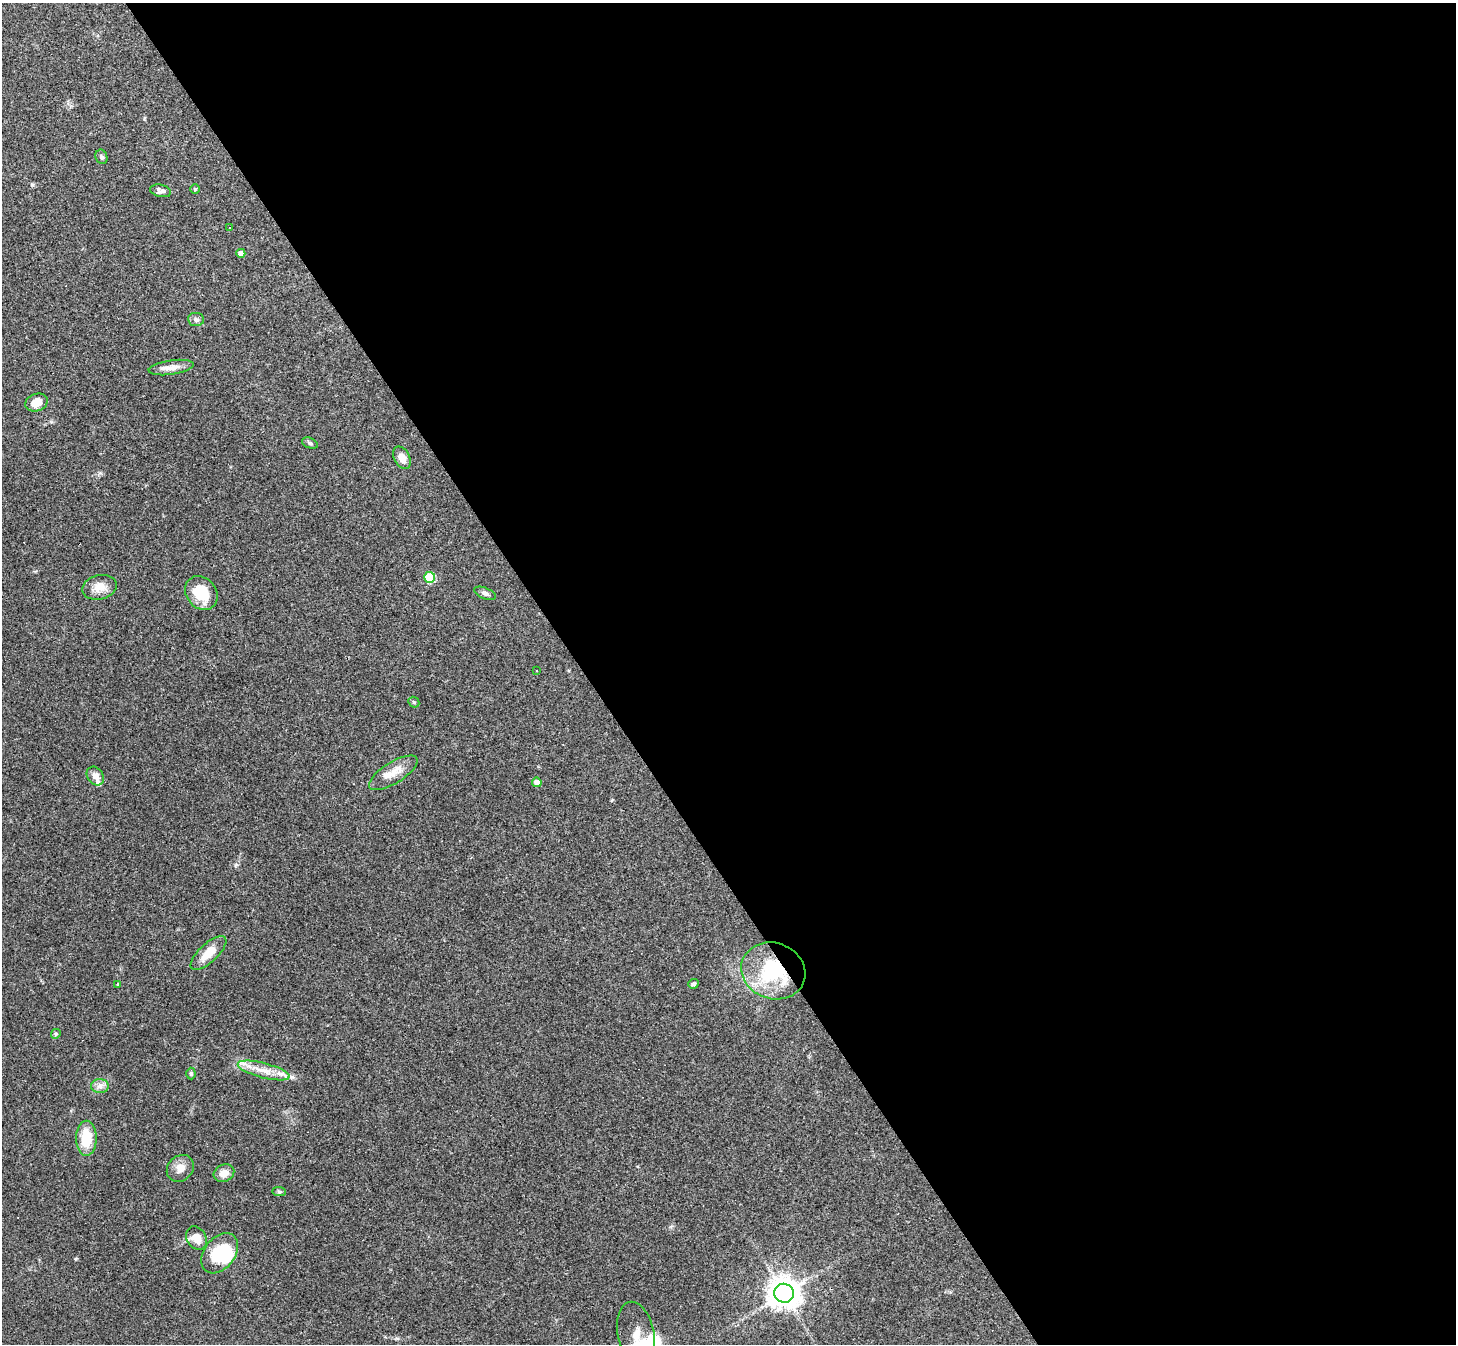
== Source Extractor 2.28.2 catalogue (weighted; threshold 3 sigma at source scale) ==
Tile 8 of 4 x 4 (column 4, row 2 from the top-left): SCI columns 4364-5817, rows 2837-4178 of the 5817 x 5809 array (HDU 1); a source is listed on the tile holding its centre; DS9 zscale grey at full resolution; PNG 1458 x 1346 px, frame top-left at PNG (2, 3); each listed source drawn as its Kron ellipse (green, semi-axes under 4 px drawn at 4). Shown black and unused: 60% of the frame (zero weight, under 3 of 4 exposures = <1% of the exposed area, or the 3 px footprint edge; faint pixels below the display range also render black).
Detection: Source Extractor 2.28.2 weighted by HDU 2 'WHT'; one run over the whole footprint, this tile lists its part. Background 0.0539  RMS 0.0051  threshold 0.0229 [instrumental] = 3 sigma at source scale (4.5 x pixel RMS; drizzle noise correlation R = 1.50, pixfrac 1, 0.05/0.05 arcsec/px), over >= 5 px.
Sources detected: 38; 1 inside a brighter object's white glare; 1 cosmic-ray / hot-pixel residue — neither listed nor drawn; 1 inside a brighter listed object's ellipse — not listed separately; the other 35 listed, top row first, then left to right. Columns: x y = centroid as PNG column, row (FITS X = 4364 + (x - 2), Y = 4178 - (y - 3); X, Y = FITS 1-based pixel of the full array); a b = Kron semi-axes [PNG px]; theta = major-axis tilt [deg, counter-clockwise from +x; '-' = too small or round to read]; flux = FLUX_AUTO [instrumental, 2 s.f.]
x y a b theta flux
101 157 7 6 - 1.2
195 189 5 5 - 0.68
161 191 10 6 -13 1.7
230 228 3 3 - 0.7
241 253 4 4 - 2.8
196 319 8 6 -6 1.6
171 368 22 7 8 4.3
37 402 11 8 21 4.9
310 443 8 5 -21 1.1
402 458 12 8 -61 4.1
430 577 5 5 - 24
100 587 17 12 13 5.9
201 593 18 14 -50 15
485 593 11 5 -22 1.6
537 671 3 2 - 0.72
414 702 6 5 - 0.64
393 773 28 10 32 7.3
95 776 10 7 -53 3
537 782 5 4 - 3.5
208 953 23 9 43 8.1
773 971 32 28 -20 41
118 984 4 4 - 0.51
693 984 6 5 - 1.1
56 1034 5 4 - 0.75
264 1070 27 7 -15 7.4
191 1074 6 4 -88 0.85
100 1086 9 7 -4 2.3
86 1138 17 10 90 14
180 1168 14 12 45 4.6
224 1173 10 8 26 4.5
279 1192 7 4 -1 0.79
196 1238 12 9 -59 6.4
220 1253 22 15 52 20
784 1293 10 9 - 780
636 1335 33 18 -78 8.7
Overlapping masked pixels (flux is a lower limit): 1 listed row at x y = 773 971
Isophote crosses this tile's border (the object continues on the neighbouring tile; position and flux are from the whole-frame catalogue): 1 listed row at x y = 636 1335
Unlisted compact peaks at least as high as the median listed source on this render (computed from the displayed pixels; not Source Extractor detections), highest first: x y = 76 1259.